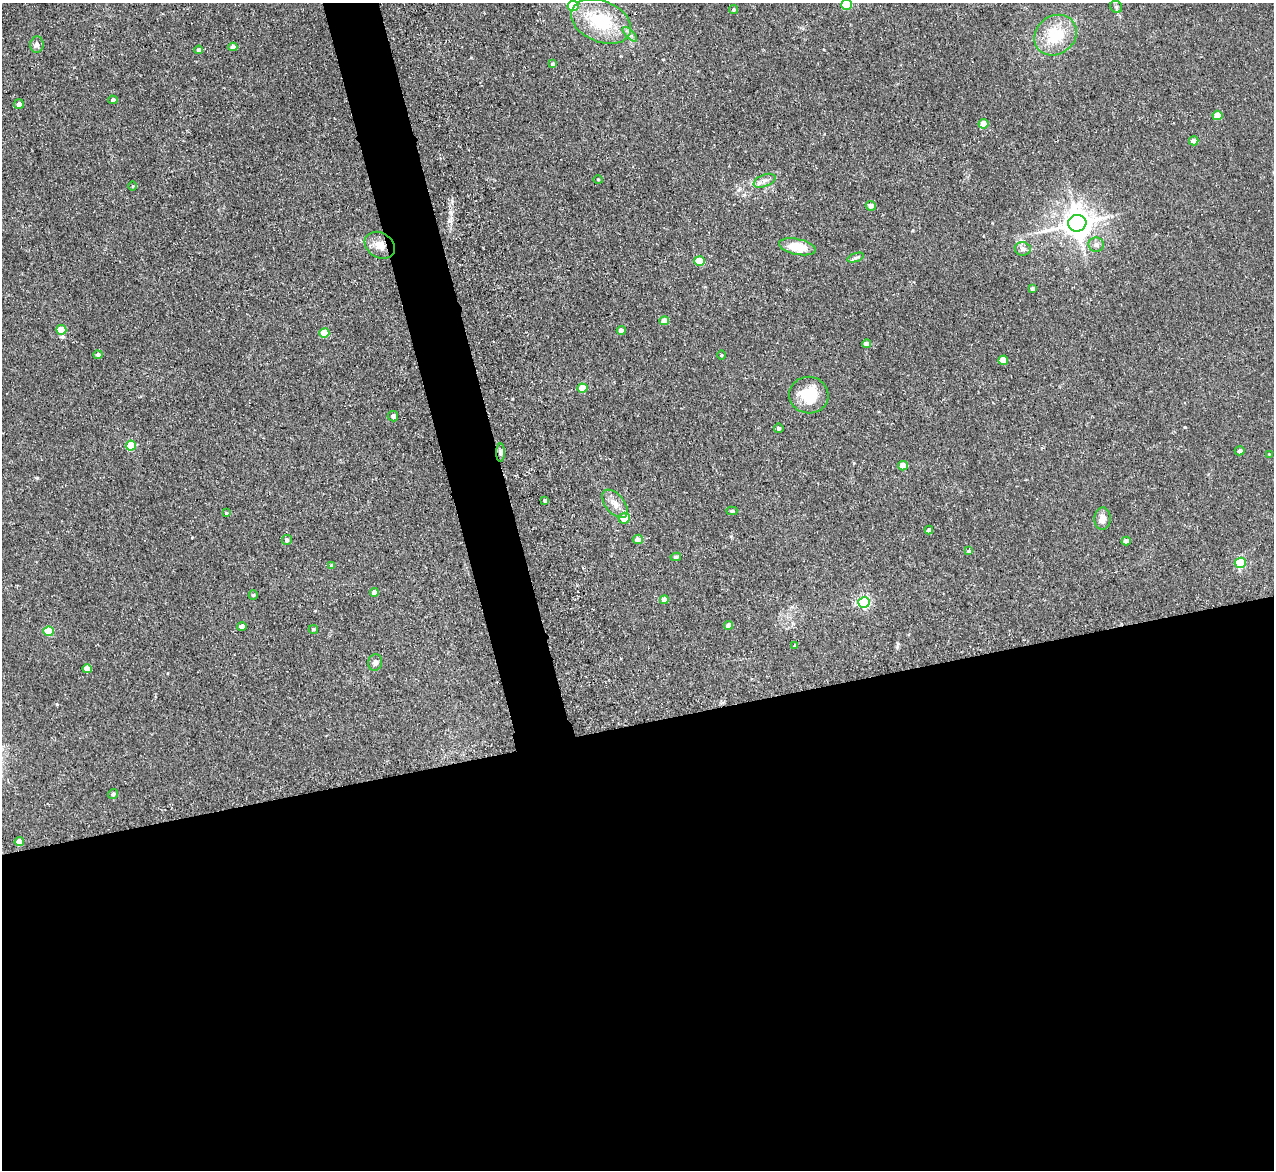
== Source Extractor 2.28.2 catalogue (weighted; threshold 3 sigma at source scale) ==
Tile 15 of 4 x 4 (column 3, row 4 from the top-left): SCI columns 2551-3822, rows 135-1302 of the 5154 x 5095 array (HDU 1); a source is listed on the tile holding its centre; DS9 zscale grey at full resolution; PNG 1276 x 1172 px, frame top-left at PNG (2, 3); each listed source drawn as its Kron ellipse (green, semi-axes under 4 px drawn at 4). Shown black and unused: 41% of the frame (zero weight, under 3 of 5 exposures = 3% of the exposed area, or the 3 px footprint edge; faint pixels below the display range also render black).
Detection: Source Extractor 2.28.2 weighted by HDU 2 'WHT'; one run over the whole footprint, this tile lists its part. Background 0.0273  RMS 0.005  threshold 0.0226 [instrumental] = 3 sigma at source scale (4.5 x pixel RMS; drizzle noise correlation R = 1.50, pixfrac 1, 0.05/0.05 arcsec/px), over >= 5 px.
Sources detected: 72; all 72 listed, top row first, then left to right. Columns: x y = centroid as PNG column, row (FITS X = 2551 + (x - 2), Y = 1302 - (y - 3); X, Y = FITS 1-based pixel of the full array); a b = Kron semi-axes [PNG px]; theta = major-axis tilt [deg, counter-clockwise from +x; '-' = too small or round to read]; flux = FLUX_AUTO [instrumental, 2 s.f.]
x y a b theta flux
847 5 5 5 - 28
573 6 5 5 - 17
1116 7 6 5 - 1.1
734 9 4 4 - 0.8
601 21 31 20 -23 27
630 34 9 3 -45 1.4
1055 35 22 19 38 18
37 45 8 6 84 1.6
233 47 4 4 - 2.9
199 50 4 4 - 1.1
553 64 4 3 - 0.99
113 100 5 4 - 1.1
19 104 5 4 - 1.9
1217 115 5 4 - 9.6
984 124 5 4 - 6.1
1194 141 5 4 - 3.6
598 180 4 3 - 0.39
764 181 11 6 22 2.3
133 186 5 3 - 0.48
871 206 5 4 - 2.1
1077 223 9 8 - 790
380 245 16 12 -31 5.7
1096 245 8 7 - 1.9
797 247 19 7 -11 11
1023 249 8 6 -7 1.6
855 258 8 4 19 1
700 261 5 5 - 13
1033 289 4 4 - 1.7
664 321 5 4 - 4.5
61 330 5 5 - 11
621 330 4 4 - 3.5
324 333 5 4 - 10
866 344 4 4 - 2.8
98 355 4 4 - 1.6
722 355 4 3 - 0.48
1003 360 5 4 - 9.7
582 388 5 4 - 9.7
809 395 19 18 - 16
393 416 5 5 - 1.4
779 428 5 4 - 0.9
131 446 5 5 - 16
1240 451 5 4 - 1.8
500 453 9 4 89 1.2
1269 454 4 3 - 0.37
903 466 5 4 - 7.5
545 500 4 3 - 1.4
615 504 16 9 -50 4.7
732 511 5 4 - 0.89
226 513 3 2 - 0.43
624 518 6 5 - 7.2
1103 519 11 8 86 3.4
929 530 4 4 - 1.7
638 539 5 4 - 3.7
287 540 5 5 - 1.5
1126 541 4 4 - 2.3
969 551 4 4 - 0.76
676 557 5 4 - 1.1
1240 563 5 5 - 30
332 566 4 4 - 1.7
374 592 4 4 - 3.7
253 595 5 4 - 0.55
664 600 4 4 - 5.6
864 603 6 5 - 63
728 625 5 4 - 3
242 626 4 4 - 2.7
313 629 4 4 - 1
48 631 5 5 - 18
795 646 4 4 - 0.73
375 663 8 7 - 1.9
87 669 5 4 - 6
113 794 5 4 - 1.2
19 842 4 4 - 5.5
Overlapping masked pixels (flux is a lower limit): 1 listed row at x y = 380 245
Isophote crosses this tile's border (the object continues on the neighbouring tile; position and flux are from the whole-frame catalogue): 2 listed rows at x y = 847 5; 573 6
Unlisted compact peaks at least as high as the median listed source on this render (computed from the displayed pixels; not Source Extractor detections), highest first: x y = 37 478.